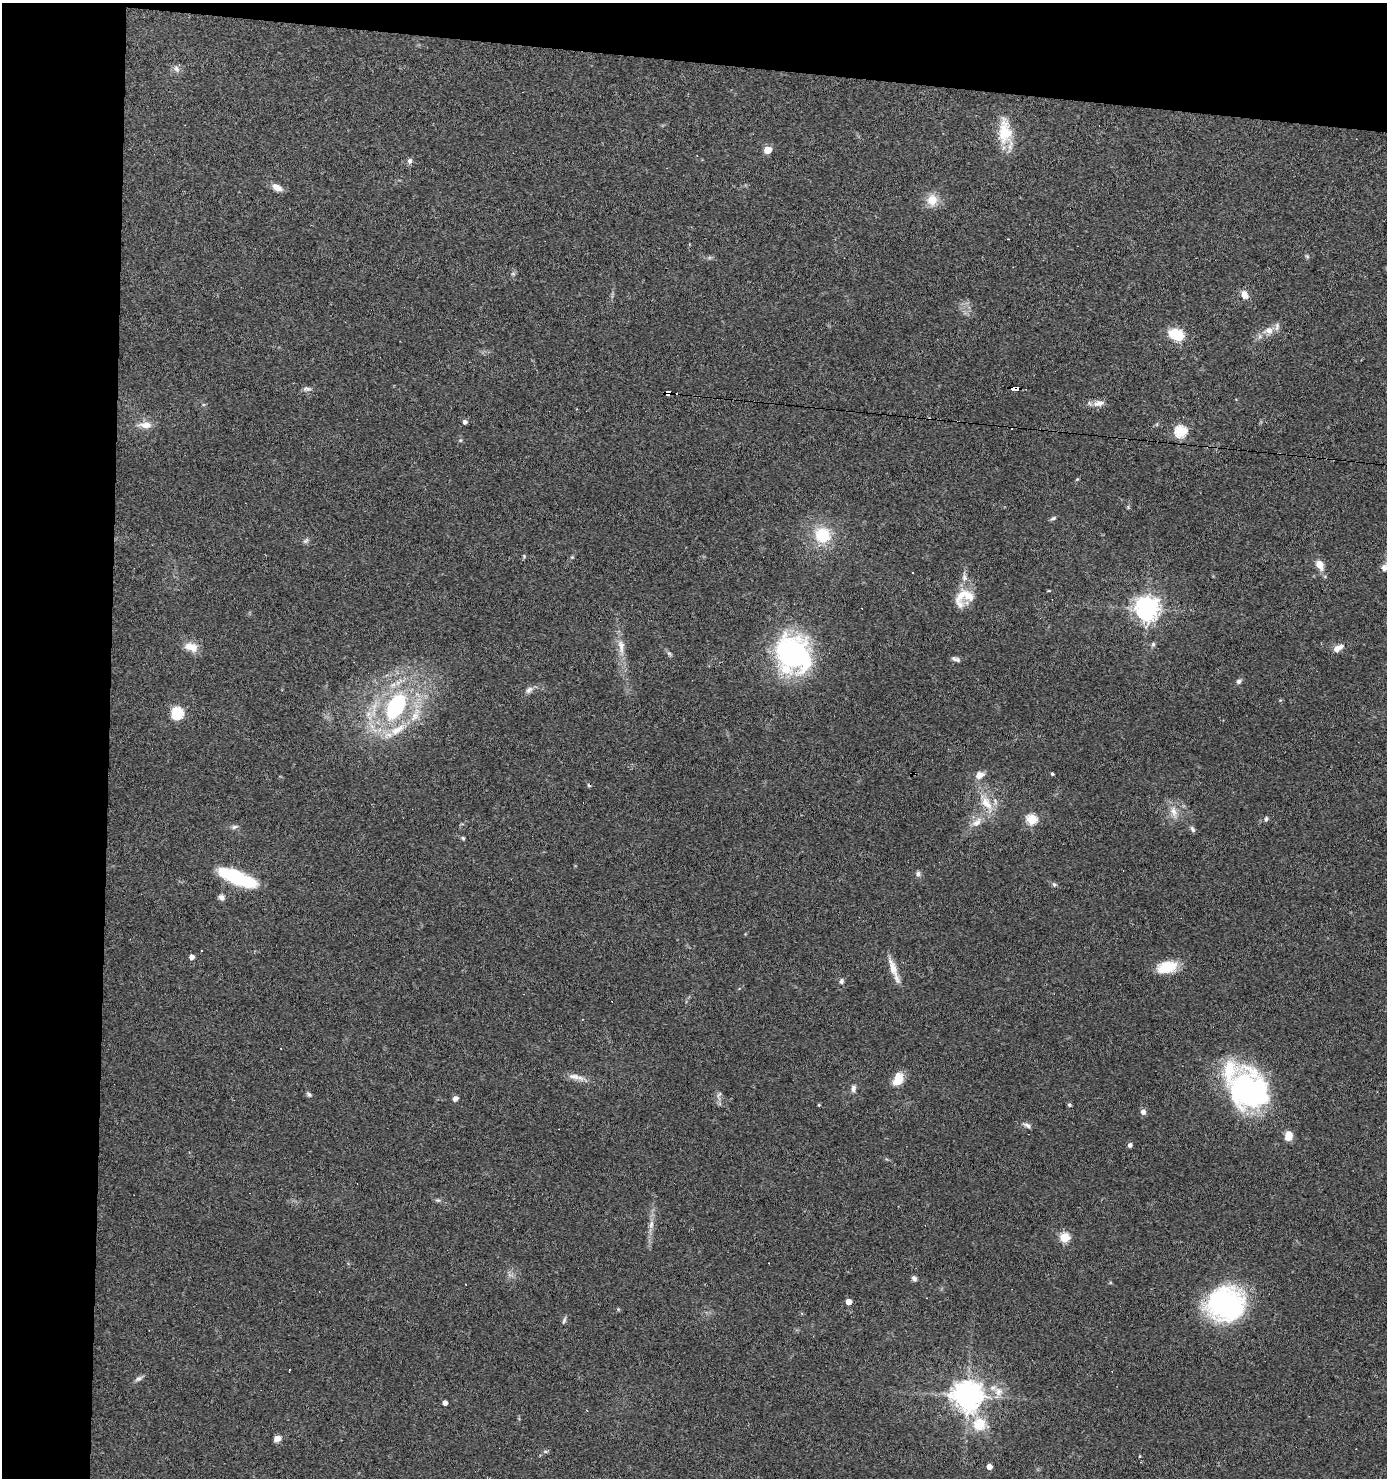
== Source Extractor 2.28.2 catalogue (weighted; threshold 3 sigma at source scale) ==
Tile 1 of 3 x 3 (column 1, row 1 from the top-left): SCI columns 100-1484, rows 2954-4429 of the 4453 x 4429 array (HDU 1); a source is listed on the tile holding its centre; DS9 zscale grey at full resolution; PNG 1389 x 1480 px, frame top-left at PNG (2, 3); no overlay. Shown black and unused: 12% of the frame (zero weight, under 3 of 4 exposures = <1% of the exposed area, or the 3 px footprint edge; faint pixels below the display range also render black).
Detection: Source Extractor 2.28.2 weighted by HDU 2 'WHT'; one run over the whole footprint, this tile lists its part. Background 0.0606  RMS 0.0051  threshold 0.0229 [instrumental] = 3 sigma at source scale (4.5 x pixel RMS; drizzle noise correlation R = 1.50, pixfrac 1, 0.05/0.05 arcsec/px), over >= 5 px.
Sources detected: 106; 2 inside a brighter object's white glare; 9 cosmic-ray / hot-pixel residue — not listed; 8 inside a brighter listed object's ellipse — not listed separately; the other 87 listed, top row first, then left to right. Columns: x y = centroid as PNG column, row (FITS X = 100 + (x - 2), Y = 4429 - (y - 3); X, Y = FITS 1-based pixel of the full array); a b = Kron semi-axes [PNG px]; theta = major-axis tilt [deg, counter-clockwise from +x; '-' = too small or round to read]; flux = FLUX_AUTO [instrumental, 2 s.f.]
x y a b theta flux
177 69 10 7 -57 2.1
1005 132 33 15 -82 17
767 150 5 5 - 12
410 161 8 6 75 1.4
277 187 13 7 -29 3.9
932 200 13 12 - 7.7
1307 256 6 5 - 0.76
1244 295 10 7 -65 3.8
1269 330 13 10 11 4.5
1176 334 15 10 -22 17
1015 388 8 4 -4 44
307 389 11 5 3 1.5
668 392 6 4 -8 130
1099 403 16 8 10 3.7
465 422 4 4 - 1.8
1157 424 6 4 72 0.63
145 425 19 9 -1 5.1
1181 431 6 5 - 60
1077 479 5 3 - 0.45
1128 507 5 4 - 0.66
1053 518 8 4 25 0.99
822 535 18 17 - 19
306 541 8 6 48 1.2
524 556 6 4 -90 0.65
1320 565 13 8 -61 5.7
1384 567 12 7 63 3.1
961 594 22 11 56 8.2
1147 608 8 8 - 410
1153 644 6 5 - 1
621 646 23 8 -83 5.9
191 647 19 11 -17 6.4
1337 649 8 7 - 3.1
669 653 8 4 -57 1
792 654 41 35 -47 91
954 659 10 5 -36 1.5
1239 681 7 6 - 1.3
529 690 11 7 45 2.1
395 706 30 17 61 52
177 713 7 6 - 38
415 715 26 10 63 10
1052 774 4 3 - 0.65
979 775 9 7 28 4.3
987 803 27 12 -59 11
1174 812 17 8 -72 4.9
1032 819 5 5 - 40
1266 819 7 5 82 1
977 822 15 9 39 4.8
235 827 10 5 17 1.4
1192 829 10 5 -60 1.2
463 838 6 4 -46 0.7
918 874 7 6 - 1.5
238 879 35 12 -20 40
1054 884 6 5 - 0.94
221 897 8 7 - 1.9
191 957 4 4 - 3
1167 967 25 14 13 12
893 968 29 8 -70 6.6
841 981 7 6 - 1.3
576 1077 26 7 -14 4.5
898 1079 11 8 66 12
853 1088 9 6 78 1.9
1248 1090 39 34 -49 120
309 1094 8 5 -37 1
719 1094 10 3 50 0.88
455 1098 6 5 - 2.2
819 1105 4 3 - 0.52
1069 1105 5 5 - 0.86
1143 1112 6 6 - 2.2
1027 1125 11 5 -26 1.7
1288 1136 9 7 78 6
1130 1145 5 4 - 1.5
438 1200 8 4 -7 0.93
651 1224 13 6 80 2.9
1065 1237 5 5 - 32
914 1278 7 5 -58 1.6
848 1302 4 4 - 5.2
1225 1304 32 28 -1 100
564 1320 9 4 66 1.1
138 1379 11 6 25 1.6
998 1391 14 12 -68 5.6
967 1396 9 9 - 670
445 1403 4 4 - 2.9
979 1424 19 18 - 13
277 1438 8 6 25 3.2
545 1451 6 4 0 0.79
1140 1456 4 3 - 0.43
989 1467 4 4 - 4.6
Overlapping masked pixels (flux is a lower limit): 2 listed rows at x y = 1015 388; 668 392
Isophote crosses this tile's border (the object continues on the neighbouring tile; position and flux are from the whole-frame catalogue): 1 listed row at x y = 1384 567